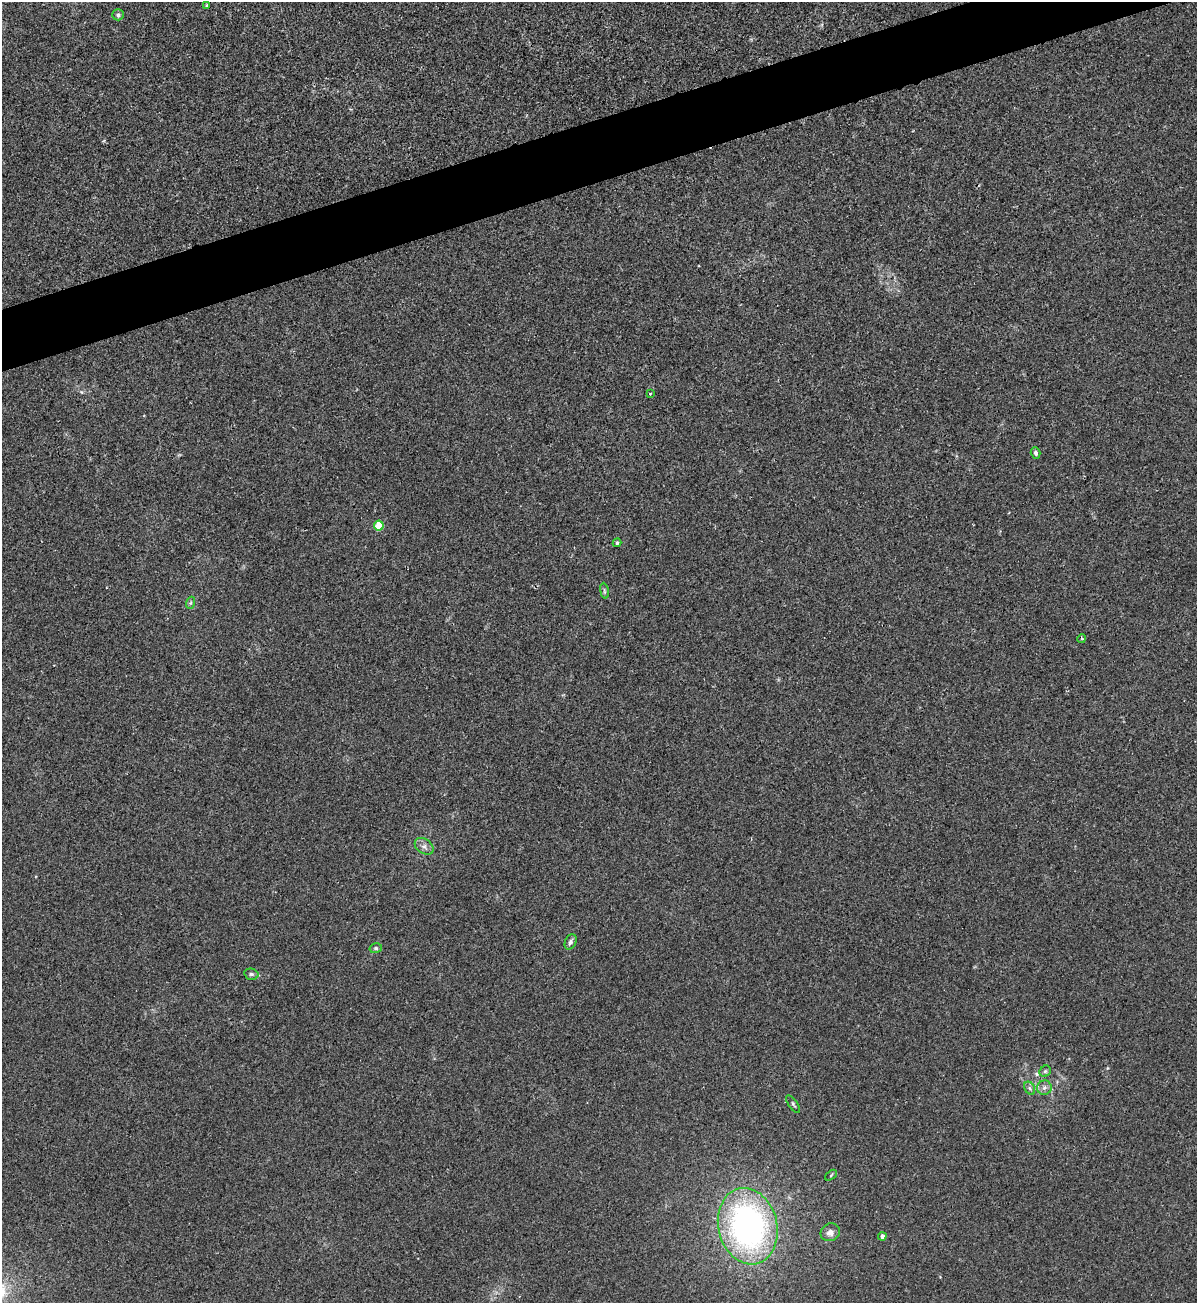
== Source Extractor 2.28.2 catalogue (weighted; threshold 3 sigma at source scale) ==
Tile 10 of 4 x 4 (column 2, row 3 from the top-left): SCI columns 1495-2689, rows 1312-2612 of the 5258 x 5228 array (HDU 1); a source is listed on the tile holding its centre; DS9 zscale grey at full resolution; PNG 1199 x 1305 px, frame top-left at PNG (2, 2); each listed source drawn as its Kron ellipse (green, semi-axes under 4 px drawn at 4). Shown black and unused: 4% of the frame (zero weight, under 2 of 3 exposures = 2% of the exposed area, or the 3 px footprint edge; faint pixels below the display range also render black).
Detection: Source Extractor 2.28.2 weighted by HDU 2 'WHT'; one run over the whole footprint, this tile lists its part. Background 0.0154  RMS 0.0063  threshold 0.0285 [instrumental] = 3 sigma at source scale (4.5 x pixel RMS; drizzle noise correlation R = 1.50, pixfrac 1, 0.05/0.05 arcsec/px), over >= 5 px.
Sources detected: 21; all 21 listed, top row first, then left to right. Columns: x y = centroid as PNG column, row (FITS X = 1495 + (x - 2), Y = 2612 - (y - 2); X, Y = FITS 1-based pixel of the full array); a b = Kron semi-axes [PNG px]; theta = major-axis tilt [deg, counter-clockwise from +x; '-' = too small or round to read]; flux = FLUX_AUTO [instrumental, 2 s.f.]
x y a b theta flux
207 5 3 3 - 0.63
118 15 5 5 - 1.4
650 394 3 3 - 0.56
1035 453 6 4 -72 1.2
379 526 5 5 - 22
617 543 4 4 - 1.1
604 591 8 4 -81 1.1
190 603 6 4 70 0.9
1082 639 4 4 - 1
424 846 10 7 -37 2.8
571 942 8 5 64 1.7
376 948 6 5 - 1.2
251 974 7 5 -14 1.5
1045 1071 6 5 - 1.1
1030 1088 7 5 -60 1.4
1044 1088 7 7 - 2.4
793 1104 10 3 -55 0.97
831 1175 7 3 38 0.75
748 1226 38 29 -77 180
830 1232 10 8 31 3.9
882 1236 4 4 - 2.4